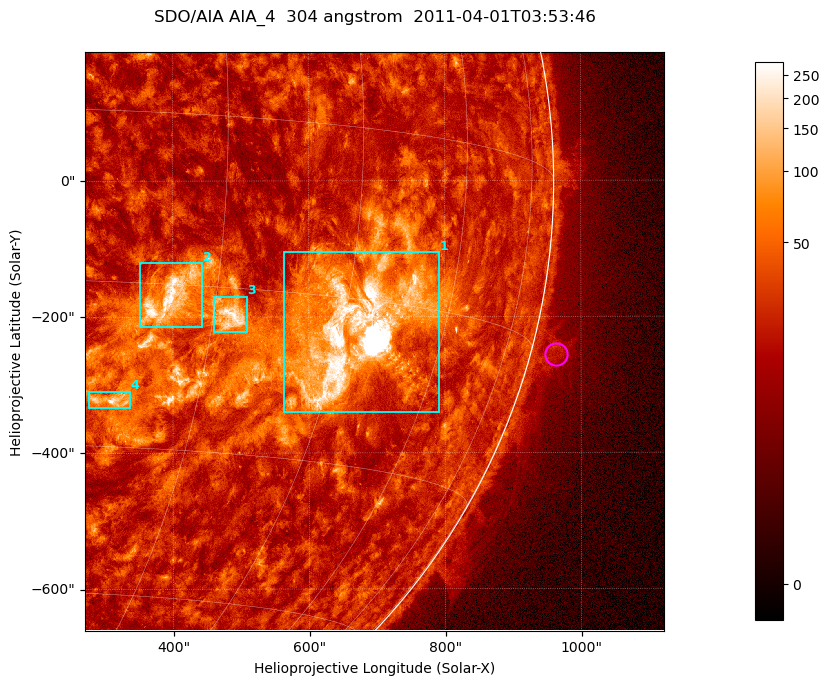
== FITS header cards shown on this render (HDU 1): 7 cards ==
TELESCOP= 'SDO/AIA '           / For AIA: SDO/AIA
INSTRUME= 'AIA_4   '           / For AIA: AIA_ATA1, AIA_ATA2, AIA_ATA3 or AIA_AT
WAVELNTH=                  304 / [angstrom] Wavelength
WAVEUNIT= 'angstrom'           / Wavelength unit: angstrom
DATE-OBS= '2011-04-01T03:53:46.691' / [ISO] Date when observation started; ISO 8
CTYPE1  = 'HPLN-TAN'           / CTYPE1; Typically HPLN
CTYPE2  = 'HPLT-TAN'           / CTYPE2; Typically HPLT

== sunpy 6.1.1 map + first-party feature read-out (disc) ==
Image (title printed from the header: SDO/AIA AIA_4  304 angstrom  2011-04-01T03:53:46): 1418 x 1418 px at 0.6 arcsec/px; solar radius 960 arcsec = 1600 px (partial field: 18% of the solar disc is inside the frame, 73% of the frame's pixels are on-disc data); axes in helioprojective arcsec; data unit not stated in the header (colour bar unlabelled)
Orientation: roll -0.132 deg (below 1 deg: not rotated)
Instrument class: DISC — disc imager (sunpy class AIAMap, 304 A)
Bright regions (active regions / flare kernels): reference = the on-disc median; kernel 11 px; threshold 5 sigma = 59.4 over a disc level ~25.4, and >= 1.15x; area >= 2010 px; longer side >= 17 px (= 10 arcsec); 4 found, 4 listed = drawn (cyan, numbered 1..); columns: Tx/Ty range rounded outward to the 2 arcsec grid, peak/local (2 s.f.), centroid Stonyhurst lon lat
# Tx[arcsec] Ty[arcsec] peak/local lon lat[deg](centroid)
1 562..792 -342..-104 346 +47 -18
2 352..444 -216..-120 12 +25 -16
3 460..510 -224..-170 10 +32 -18
4 276..338 -334..-310 8.9 +21 -26
Off-limb structures (1.02-1.3 R_sun): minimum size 400 px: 5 found; the strongest spans PA ~255..260 deg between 1.02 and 1.07 R_sun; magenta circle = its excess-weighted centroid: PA ~255 deg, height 1.04 R_sun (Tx ~964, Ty ~-256 arcsec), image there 2.3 x the reference